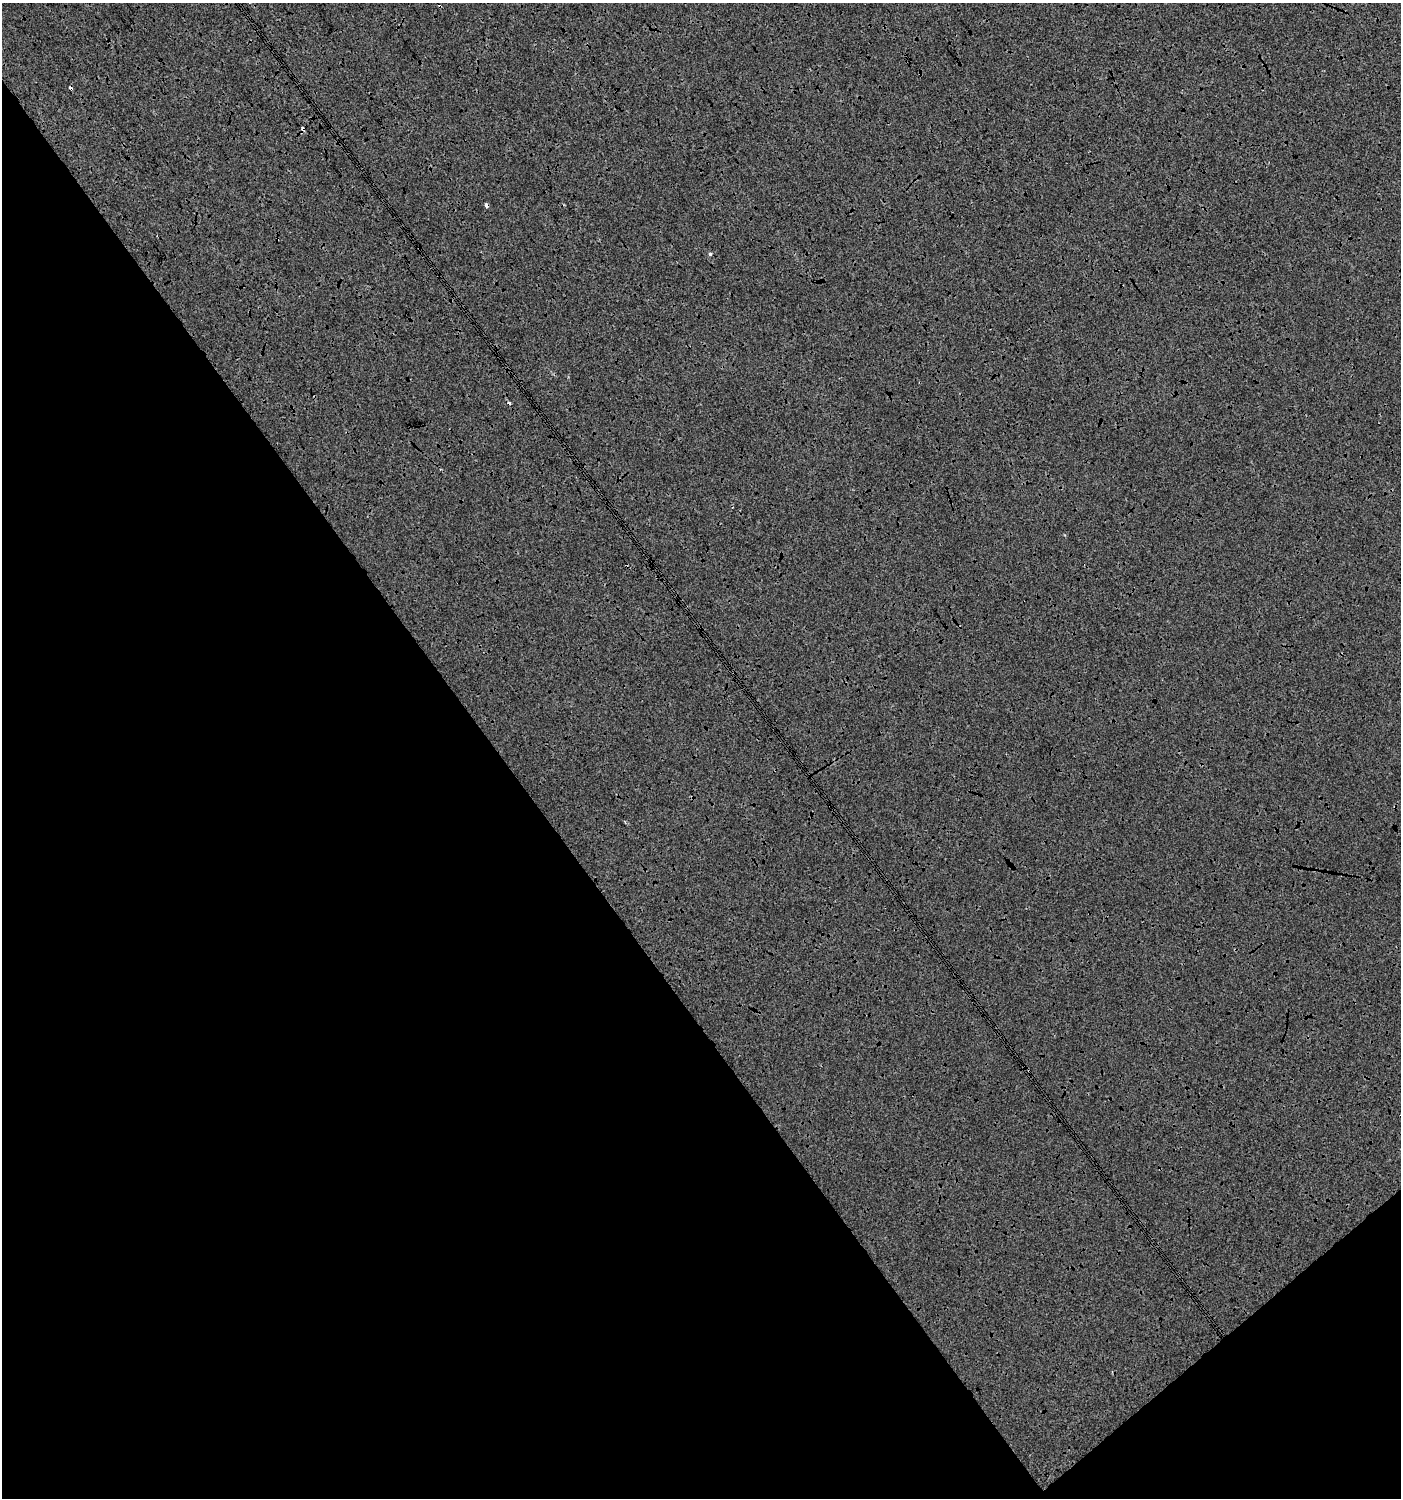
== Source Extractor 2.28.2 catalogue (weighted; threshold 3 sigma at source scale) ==
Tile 14 of 4 x 4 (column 2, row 4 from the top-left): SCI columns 1603-3001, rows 3-1498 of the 5940 x 5991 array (HDU 1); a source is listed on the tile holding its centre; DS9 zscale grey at full resolution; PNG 1403 x 1500 px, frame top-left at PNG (2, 3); no overlay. Shown black and unused: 39% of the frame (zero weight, under 3 of 4 exposures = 2% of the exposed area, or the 3 px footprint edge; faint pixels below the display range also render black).
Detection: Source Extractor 2.28.2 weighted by HDU 2 'WHT'; one run over the whole footprint, this tile lists its part. Background 7.79e-04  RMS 0.0064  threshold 0.0289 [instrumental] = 3 sigma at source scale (4.5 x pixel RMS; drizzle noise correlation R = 1.50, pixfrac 1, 0.0396/0.0396 arcsec/px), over >= 5 px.
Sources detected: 6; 2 cosmic-ray / hot-pixel residue — not listed; the other 4 listed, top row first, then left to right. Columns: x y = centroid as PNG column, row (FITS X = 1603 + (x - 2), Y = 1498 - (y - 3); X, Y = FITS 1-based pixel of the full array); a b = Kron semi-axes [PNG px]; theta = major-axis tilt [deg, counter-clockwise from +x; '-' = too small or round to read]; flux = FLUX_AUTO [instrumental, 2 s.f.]
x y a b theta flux
70 88 4 3 - 2.8
303 129 4 3 - 2
486 205 4 3 - 4.4
710 254 4 4 - 0.82
Overlapping masked pixels (flux is a lower limit): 3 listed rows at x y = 70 88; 303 129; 486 205